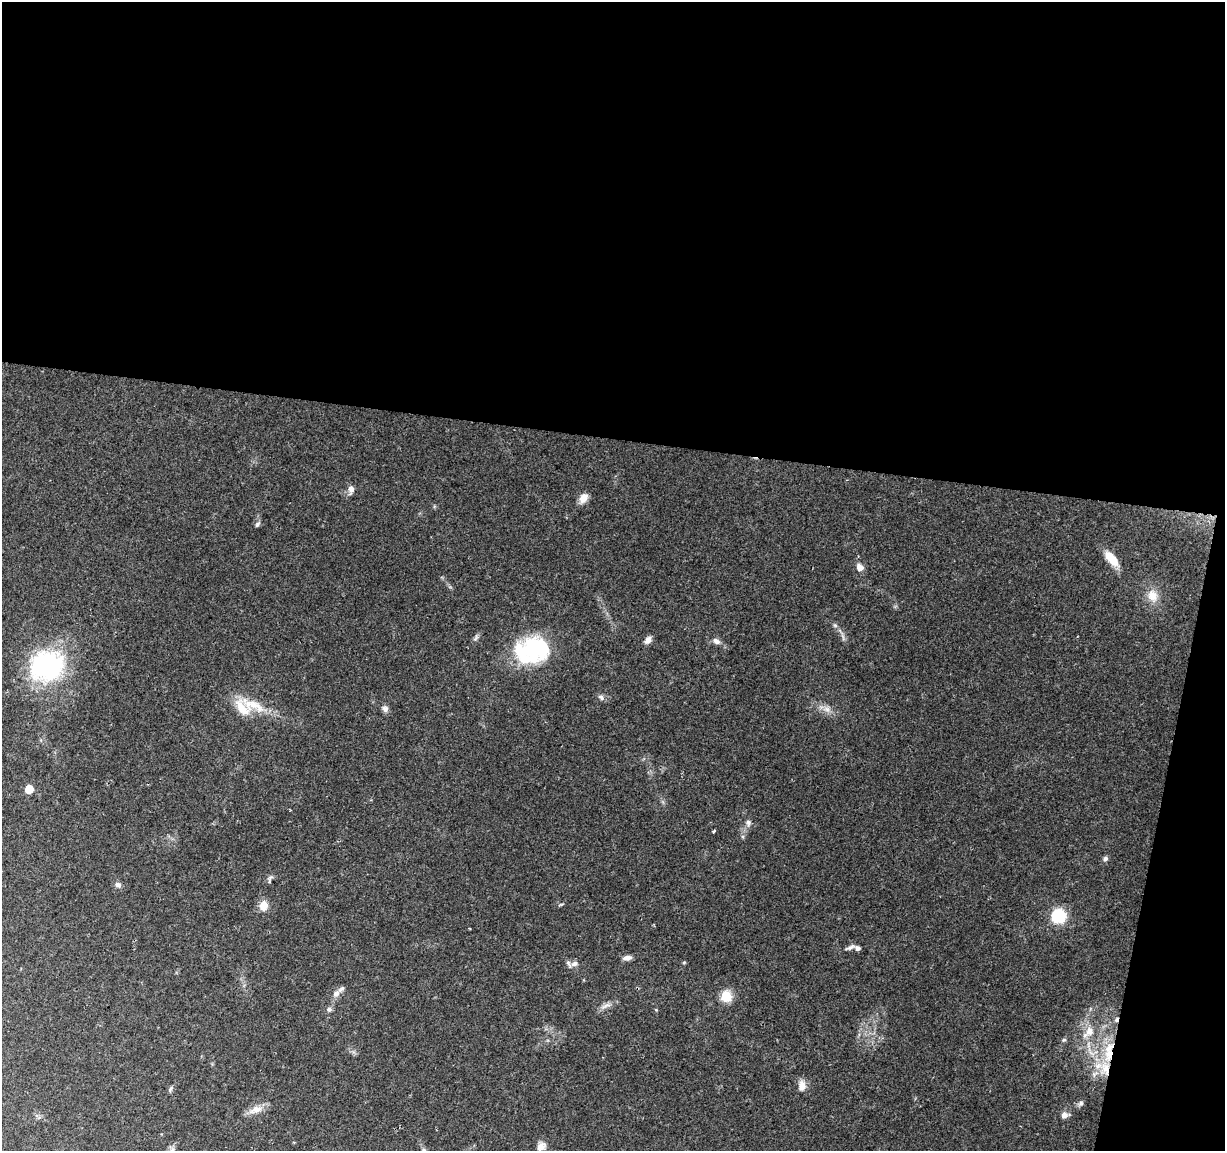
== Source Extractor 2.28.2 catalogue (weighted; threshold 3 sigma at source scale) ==
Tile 4 of 4 x 4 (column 4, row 1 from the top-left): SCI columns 3669-4891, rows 3673-4821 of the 4900 x 5106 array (HDU 1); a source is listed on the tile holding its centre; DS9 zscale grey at full resolution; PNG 1227 x 1153 px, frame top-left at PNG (2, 2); no overlay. Shown black and unused: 41% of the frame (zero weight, under 2 of 3 exposures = <1% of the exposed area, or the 3 px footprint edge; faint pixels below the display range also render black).
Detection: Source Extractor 2.28.2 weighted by HDU 2 'WHT'; one run over the whole footprint, this tile lists its part. Background 0.0974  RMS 0.006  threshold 0.0272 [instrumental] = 3 sigma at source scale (4.5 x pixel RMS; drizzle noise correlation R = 1.50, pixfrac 1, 0.0396/0.0396 arcsec/px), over >= 5 px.
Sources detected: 50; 1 inside a brighter object's white glare — not listed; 4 inside a brighter listed object's ellipse — not listed separately; the other 45 listed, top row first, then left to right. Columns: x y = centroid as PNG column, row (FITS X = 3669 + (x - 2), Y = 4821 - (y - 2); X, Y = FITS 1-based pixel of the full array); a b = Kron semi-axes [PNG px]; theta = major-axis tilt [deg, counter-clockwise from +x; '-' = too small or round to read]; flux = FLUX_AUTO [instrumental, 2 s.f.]
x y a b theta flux
351 489 9 6 -88 3.3
583 498 11 8 59 5.7
257 524 8 4 53 1.2
1111 558 19 8 -45 12
860 567 10 8 -53 3.8
1152 596 18 13 -70 8.6
835 625 6 5 - 1.1
648 640 10 7 54 3
716 641 10 7 -29 2.7
531 649 44 24 5 57
47 666 36 30 16 91
601 697 9 6 -38 1.8
253 705 46 13 -22 17
385 709 8 8 - 2.2
827 709 11 7 -44 3.5
29 789 6 5 - 14
748 823 8 7 - 1.9
714 831 3 3 - 0.97
1105 858 6 6 - 1.6
270 878 9 5 34 1.5
118 885 8 7 - 2.1
560 904 8 2 21 0.7
263 906 13 10 82 5.6
1058 916 6 6 - 100
850 947 13 5 23 2.2
627 958 10 6 7 3
684 963 5 3 - 0.6
574 964 11 7 24 2.9
336 993 12 7 50 3.2
726 996 9 9 - 14
606 1006 19 5 22 3.1
329 1009 6 6 - 1.4
656 1010 5 3 - 0.53
1116 1020 7 5 89 1.5
1089 1031 13 10 70 7
1064 1040 7 5 20 0.97
1109 1055 27 14 84 24
802 1086 12 9 84 5
170 1089 9 4 57 1.2
1081 1103 8 6 46 1.5
256 1110 22 9 17 5.7
1064 1115 10 8 38 2.4
541 1147 12 9 44 4.7
172 1150 7 6 - 1.5
424 1150 6 4 -18 0.88
Overlapping masked pixels (flux is a lower limit): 2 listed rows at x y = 1116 1020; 1109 1055
Isophote crosses this tile's border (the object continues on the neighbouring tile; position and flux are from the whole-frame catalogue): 1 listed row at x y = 172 1150